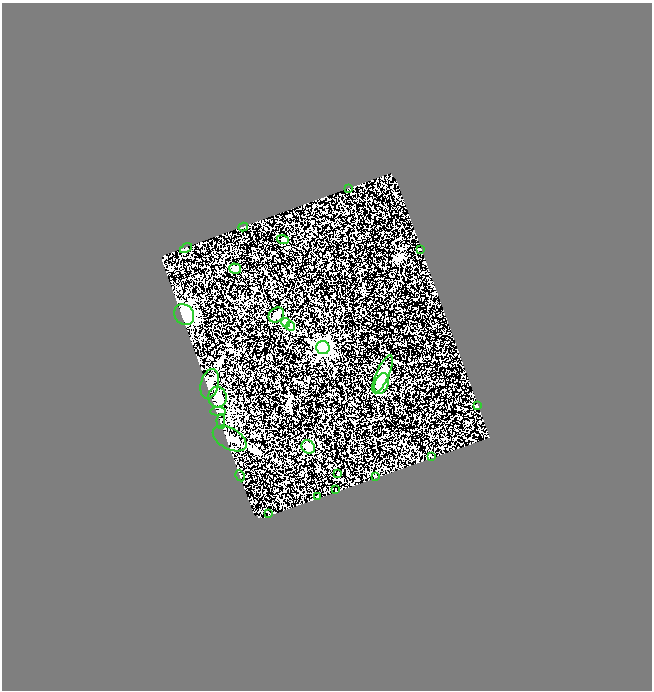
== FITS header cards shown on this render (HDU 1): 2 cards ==
NAXIS1  =                  650
NAXIS2  =                  688

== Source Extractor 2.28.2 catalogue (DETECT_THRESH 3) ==
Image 650 x 688 px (HDU 1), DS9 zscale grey, 1 PNG px = 1 image px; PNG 654 x 692 px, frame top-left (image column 1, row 688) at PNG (2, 3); each listed source drawn as its Kron ellipse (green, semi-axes under 4 px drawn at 4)
Background 0.522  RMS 0.14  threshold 0.414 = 3 sigma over >= 5 px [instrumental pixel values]
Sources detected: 27; all 27 listed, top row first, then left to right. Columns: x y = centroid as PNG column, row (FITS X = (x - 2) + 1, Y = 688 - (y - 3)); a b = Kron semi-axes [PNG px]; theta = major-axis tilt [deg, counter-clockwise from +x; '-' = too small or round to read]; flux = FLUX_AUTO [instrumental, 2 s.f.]
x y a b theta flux
348 189 2 2 - 5.3
243 227 5 3 - 8.6
283 240 6 4 -20 13
186 248 6 4 31 11
420 249 3 2 - 5.5
235 269 6 5 - 25
184 314 11 9 -55 370
276 315 8 7 - 36
286 323 5 4 - 120
291 326 4 4 - 110
323 348 6 6 - 1900
383 374 21 6 66 180
382 383 10 6 73 93
210 384 15 9 76 56
217 397 10 9 - 58
477 406 3 2 - 7.5
218 411 8 3 0 13
221 421 7 4 -90 13
230 439 18 10 -30 93
308 447 7 6 - 23
432 457 4 2 - 9.2
338 474 3 2 - 7.4
240 476 6 2 -61 8.4
375 476 3 2 - 7.6
336 490 3 2 - 5.8
318 497 3 2 - 8
269 513 3 2 - 8.1